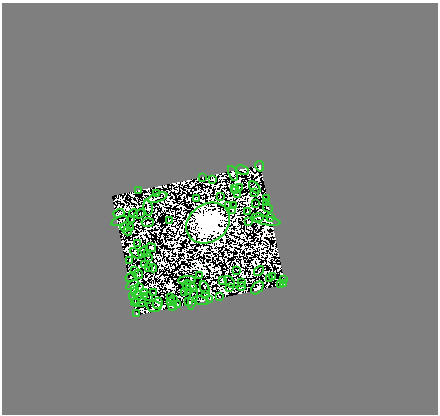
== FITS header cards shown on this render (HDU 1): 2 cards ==
NAXIS1  =                  436
NAXIS2  =                  412

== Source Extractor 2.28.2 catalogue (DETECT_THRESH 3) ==
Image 436 x 412 px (HDU 1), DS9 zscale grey, 1 PNG px = 1 image px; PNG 440 x 416 px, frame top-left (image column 1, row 412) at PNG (2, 3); each listed source drawn as its Kron ellipse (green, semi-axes under 4 px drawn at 4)
Background 1.71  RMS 6.1e-04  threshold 0.00182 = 3 sigma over >= 5 px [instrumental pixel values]
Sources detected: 202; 104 with non-positive FLUX_AUTO (blend fragments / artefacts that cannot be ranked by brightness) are neither listed nor drawn; the other 98 listed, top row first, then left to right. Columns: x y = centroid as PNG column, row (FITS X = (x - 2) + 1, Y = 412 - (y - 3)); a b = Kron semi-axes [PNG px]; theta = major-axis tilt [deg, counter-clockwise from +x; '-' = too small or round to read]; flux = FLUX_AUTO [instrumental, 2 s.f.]
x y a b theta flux
260 166 5 3 - 220
243 170 6 3 -28 59
233 173 8 4 -69 78
203 177 3 2 - 46
213 179 4 3 - 10
239 187 3 2 - 33
255 187 7 3 -50 39
234 188 2 2 - 65
139 190 3 2 - 66
236 191 3 2 - 21
157 193 2 2 - 54
255 193 3 2 - 33
237 195 2 2 - 47
220 197 2 2 - 4.4
158 198 10 2 19 91
197 199 4 3 - 17
267 199 4 2 - 50
266 203 3 2 - 80
255 204 2 2 - 16
229 205 3 2 - 33
234 206 2 2 - 22
148 208 8 4 -82 97
268 208 5 2 - 81
233 211 2 2 - 25
248 212 3 2 - 74
119 213 5 3 - 38
133 213 4 2 - 41
139 214 5 2 - 51
270 217 4 2 - 5.3
257 218 6 2 8 75
132 220 4 2 - 78
169 220 4 3 - 17
119 221 8 3 18 97
249 221 3 2 - 7
267 221 13 3 -9 110
148 223 6 3 4 12
208 223 23 19 35 250000
131 227 4 3 - 35
125 228 4 2 - 38
128 231 4 2 - 26
138 244 3 2 - 59
151 247 5 3 - 24
143 252 6 3 58 13
136 253 7 3 -35 120
148 253 2 2 - 17
149 258 4 2 - 38
130 261 3 2 - 45
144 264 4 2 - 33
148 267 2 2 - 42
153 268 4 2 - 1.9
236 270 2 2 - 8.9
134 271 3 2 - 65
259 271 5 2 - 3.3
138 274 5 2 - 87
199 275 3 2 - 21
273 276 2 2 - 44
131 277 6 2 30 50
270 279 3 2 - 11
187 280 9 2 3 14
283 280 2 2 - 33
222 281 4 3 - 4.7
230 282 6 2 -51 9
241 282 4 2 - 13
280 284 3 3 - 150
284 284 3 2 - 46
132 285 7 3 29 190
187 285 5 3 - 120
191 287 6 3 -44 26
241 287 4 3 - 9.5
140 288 3 3 - 160
205 288 7 2 -65 41
230 288 4 2 - 76
257 288 7 5 46 130
135 290 2 2 - 19
189 291 2 2 - 25
144 292 3 2 - 16
184 292 4 2 - 25
154 293 3 2 - 58
137 295 5 2 - 15
206 295 2 2 - 34
133 297 3 2 - 21
148 297 5 2 - 4.3
219 297 3 2 - 14
170 298 2 2 - 16
140 299 8 3 29 44
193 299 11 3 75 17
210 299 2 2 - 16
174 300 3 2 - 14
201 300 8 3 -14 56
189 301 4 2 - 5.1
135 302 4 2 - 23
142 302 3 2 - 40
170 302 3 2 - 26
158 303 6 5 - 91
178 305 3 2 - 15
173 306 4 3 - 57
154 307 7 5 -2 17
136 314 3 3 - 78
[104 non-positive-flux detections neither listed nor drawn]